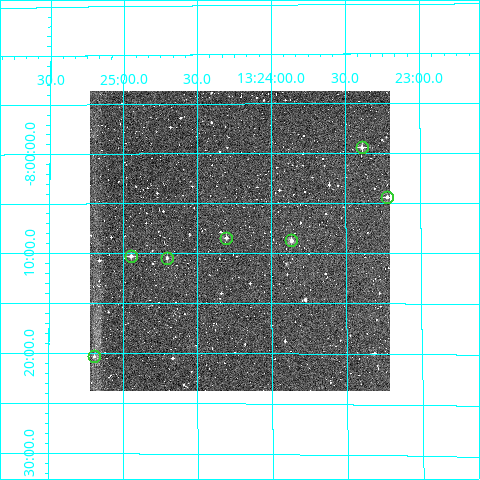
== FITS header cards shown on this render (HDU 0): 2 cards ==
NAXIS1  =                  300
NAXIS2  =                  300

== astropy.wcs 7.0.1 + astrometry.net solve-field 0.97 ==
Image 300 x 300 px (HDU 0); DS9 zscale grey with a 90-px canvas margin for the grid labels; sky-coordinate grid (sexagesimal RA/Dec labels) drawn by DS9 from the SOLVED WCS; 7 Tycho-2 reference stars matched to detected sources circled (green)
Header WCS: RA---TAN/DEC--TAN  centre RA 13:24:13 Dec -08:09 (201.05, -8.15 deg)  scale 6 arcsec/px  FOV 30.0' x 30.0'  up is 0 deg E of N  parity normal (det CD < 0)
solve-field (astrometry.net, Tycho-2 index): VERIFIED the header's WCS against the Tycho-2 star catalogue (verified at 2 index scales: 7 matches each, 0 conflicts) and refined it, rather than solving blind
Solved WCS: RA---TAN-SIP/DEC--TAN-SIP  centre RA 13:24:13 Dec -08:09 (201.05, -8.15 deg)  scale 5.99 arcsec/px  FOV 30.0' x 30.0'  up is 0 deg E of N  parity normal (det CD < 0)
The solver's refit moves the header's centre by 1.3 arcsec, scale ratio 0.9988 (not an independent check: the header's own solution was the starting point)
Tycho-2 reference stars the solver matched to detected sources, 7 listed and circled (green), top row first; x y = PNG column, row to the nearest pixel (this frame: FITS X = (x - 90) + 1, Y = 300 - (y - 91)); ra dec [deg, ICRS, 3 dp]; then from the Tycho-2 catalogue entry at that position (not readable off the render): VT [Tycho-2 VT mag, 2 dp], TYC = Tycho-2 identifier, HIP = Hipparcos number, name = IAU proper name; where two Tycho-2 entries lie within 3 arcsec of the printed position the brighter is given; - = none
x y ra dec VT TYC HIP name
362 147 200.847 -7.991 10.92 5544-793-1 - -
387 197 200.806 -8.073 11.48 5544-37-1 - -
226 238 201.075 -8.141 11.57 5544-105-1 - -
291 240 200.966 -8.146 10.75 5544-663-1 - -
131 256 201.237 -8.172 11.03 5544-103-1 - -
167 258 201.176 -8.175 11.52 5544-294-1 - -
94 356 201.298 -8.339 12.21 5544-473-1 - -